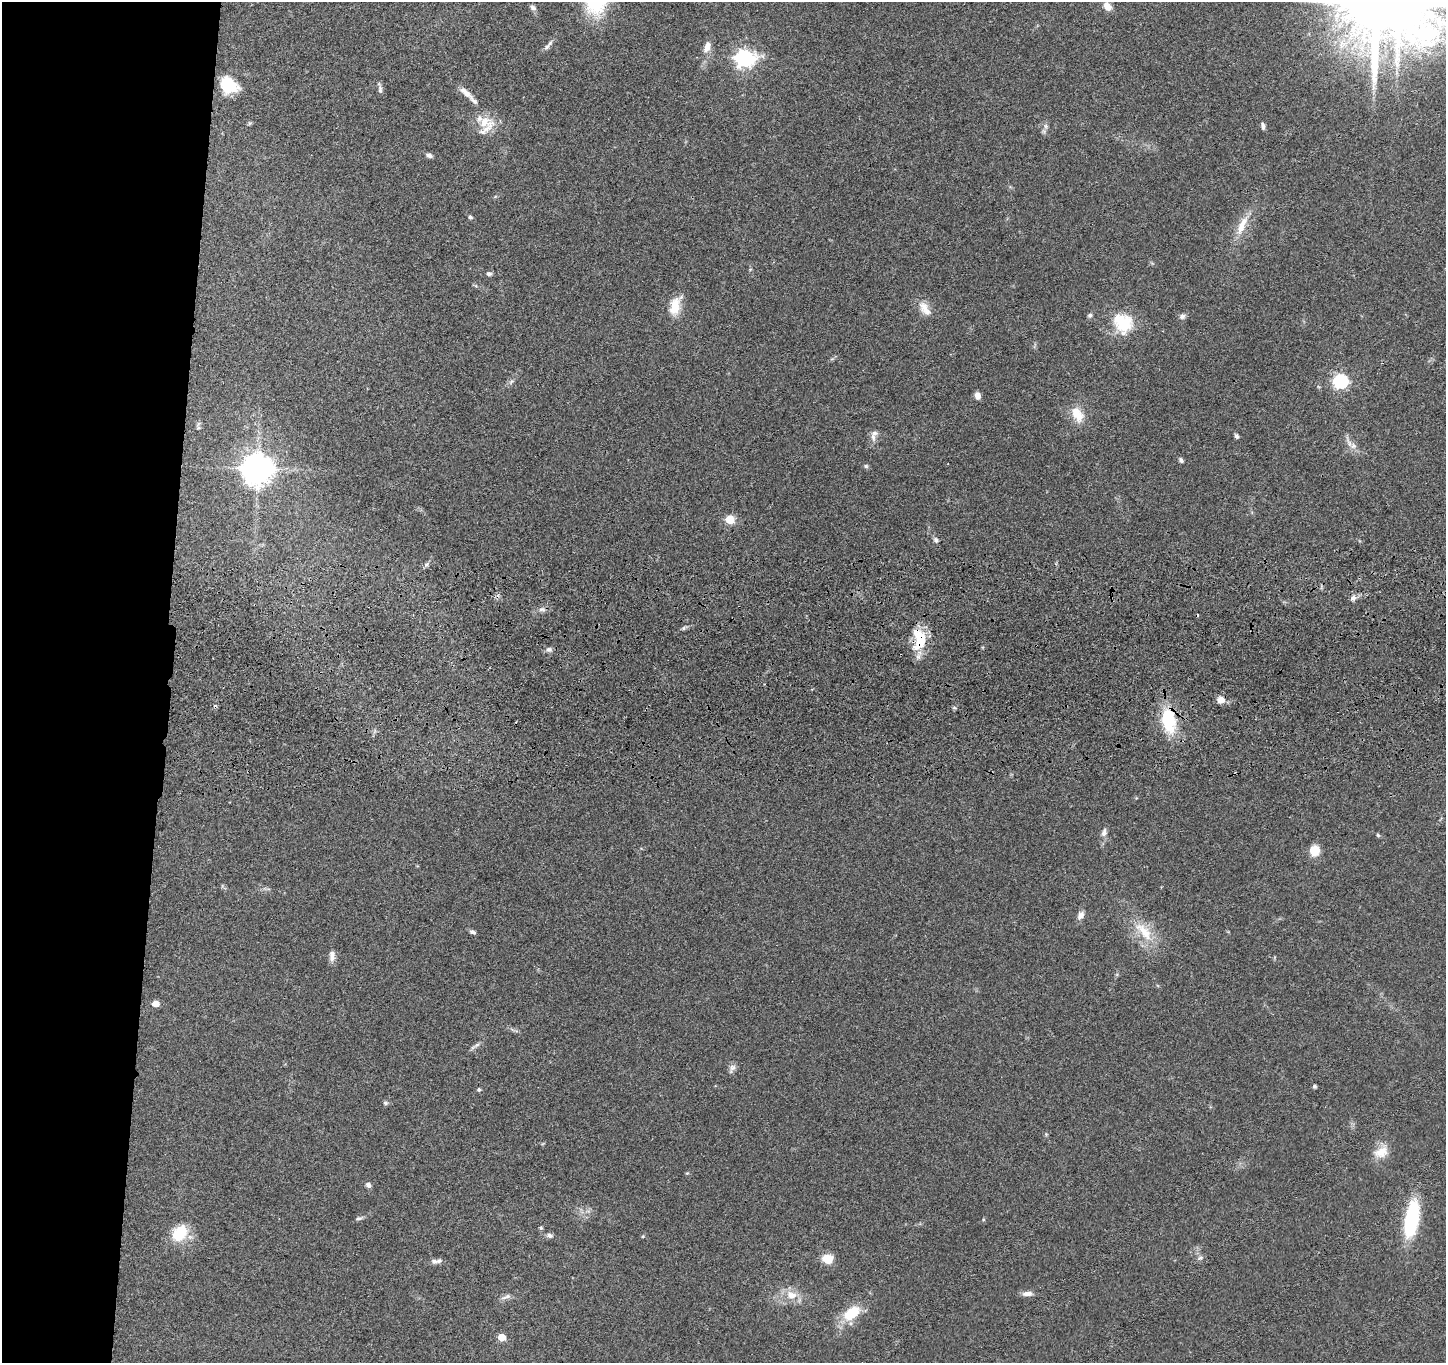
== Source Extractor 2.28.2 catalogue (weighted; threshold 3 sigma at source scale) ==
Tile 4 of 3 x 3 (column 1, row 2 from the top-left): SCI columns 14-1457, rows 1579-2939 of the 4359 x 4535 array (HDU 1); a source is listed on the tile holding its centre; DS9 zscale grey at full resolution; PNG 1448 x 1365 px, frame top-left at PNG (2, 2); no overlay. Shown black and unused: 11% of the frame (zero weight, under 3 of 4 exposures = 6% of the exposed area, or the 3 px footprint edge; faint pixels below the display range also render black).
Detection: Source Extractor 2.28.2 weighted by HDU 2 'WHT'; one run over the whole footprint, this tile lists its part. Background 0.0657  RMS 0.006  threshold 0.0268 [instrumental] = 3 sigma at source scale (4.5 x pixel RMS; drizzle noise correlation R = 1.50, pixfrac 1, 0.05/0.05 arcsec/px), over >= 5 px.
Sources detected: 76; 1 inside a brighter object's white glare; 2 cosmic-ray / hot-pixel residue — not listed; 1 inside a brighter listed object's ellipse — not listed separately; the other 72 listed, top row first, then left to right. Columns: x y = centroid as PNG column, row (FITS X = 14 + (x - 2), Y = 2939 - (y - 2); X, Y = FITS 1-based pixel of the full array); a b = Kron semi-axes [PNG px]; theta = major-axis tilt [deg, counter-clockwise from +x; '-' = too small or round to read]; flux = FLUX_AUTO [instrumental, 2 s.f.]
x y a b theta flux
1398 5 22 13 -24 2400
1107 6 10 7 -48 6.1
533 8 8 6 -41 1.8
547 47 9 6 51 2
707 47 14 8 71 5.1
744 58 8 7 - 240
228 85 18 14 -37 22
380 90 12 6 -88 1.7
466 93 24 7 -39 5.5
485 122 26 15 4 13
1046 126 9 4 -82 1.5
1263 126 8 5 -82 1.7
429 156 9 5 -21 1.7
470 217 5 5 - 1.1
1242 225 31 10 66 11
489 274 7 6 - 1.3
675 306 25 13 73 11
925 308 23 11 -55 6.9
1090 315 6 5 - 1.3
1182 316 8 7 - 2.2
1123 323 27 23 -52 23
1340 381 6 6 - 120
511 382 8 4 46 1.4
977 396 7 5 -71 4.1
1077 414 23 13 -61 11
198 427 5 5 - 0.77
1237 436 5 4 - 1.5
873 437 14 5 -76 2.8
1353 446 8 8 - 2.7
1181 460 6 5 - 1.3
866 466 6 5 - 1.1
257 469 9 9 - 1000
730 519 5 5 - 26
936 540 8 6 -58 1.5
426 565 8 5 53 1.4
1353 598 9 7 63 2.2
542 609 10 5 -4 2
684 628 6 4 87 0.9
920 637 26 14 -54 16
549 649 7 6 - 1.7
1221 700 9 8 - 4.5
1169 720 22 13 -81 33
1104 832 11 7 73 2.7
1378 835 6 4 -45 0.78
1315 851 10 9 - 9.9
1081 915 11 7 62 3.1
1144 931 35 13 -49 17
473 932 8 4 -15 1.4
332 955 15 7 -89 3.5
155 1004 5 5 - 8.9
477 1045 10 4 34 1.7
732 1068 13 7 63 2.5
1314 1086 4 3 - 1.4
479 1089 4 4 - 1.1
385 1103 6 5 - 1.2
1381 1152 22 14 31 8.8
687 1173 5 4 - 0.63
368 1185 7 6 - 1.9
359 1218 9 5 19 1.4
1412 1219 31 11 81 56
541 1228 5 5 - 0.78
179 1233 22 15 53 18
549 1235 9 6 -19 1.7
643 1236 5 3 - 0.59
1200 1258 8 5 29 1.4
827 1259 13 10 -9 7.7
436 1261 15 6 9 2.6
1027 1294 13 6 3 3.1
791 1295 16 11 -16 8.4
506 1297 17 5 21 2.4
851 1313 22 12 38 20
502 1337 5 5 - 15
Overlapping masked pixels (flux is a lower limit): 2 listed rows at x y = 920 637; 1169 720
Isophote crosses this tile's border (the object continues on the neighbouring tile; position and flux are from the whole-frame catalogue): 1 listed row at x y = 1398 5